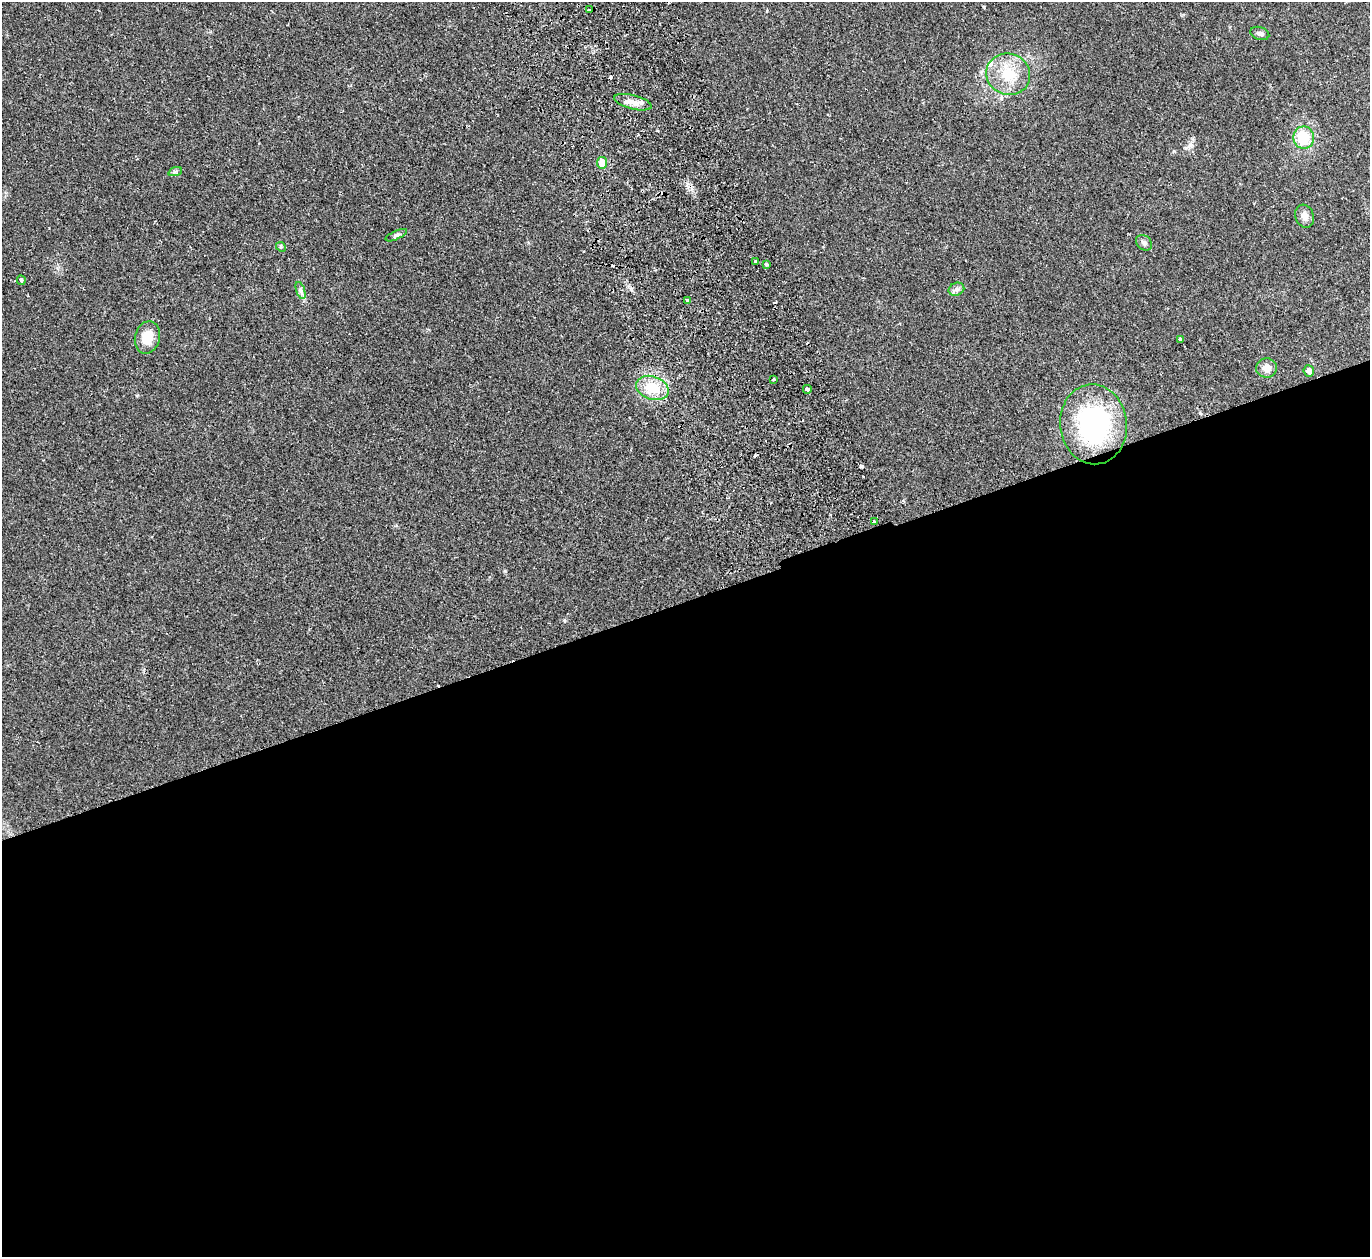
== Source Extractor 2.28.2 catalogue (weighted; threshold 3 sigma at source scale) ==
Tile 15 of 4 x 4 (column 3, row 4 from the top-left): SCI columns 2790-4157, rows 183-1437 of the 5582 x 5510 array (HDU 1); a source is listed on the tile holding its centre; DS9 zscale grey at full resolution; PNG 1372 x 1259 px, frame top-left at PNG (2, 2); each listed source drawn as its Kron ellipse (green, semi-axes under 4 px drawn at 4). Shown black and unused: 52% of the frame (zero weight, under 2 of 3 exposures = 3% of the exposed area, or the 3 px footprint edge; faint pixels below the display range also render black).
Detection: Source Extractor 2.28.2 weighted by HDU 2 'WHT'; one run over the whole footprint, this tile lists its part. Background 0.0176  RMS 0.004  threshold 0.018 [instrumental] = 3 sigma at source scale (4.5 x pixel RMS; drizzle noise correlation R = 1.50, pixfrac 1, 0.05/0.05 arcsec/px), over >= 5 px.
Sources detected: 34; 7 cosmic-ray / hot-pixel residue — neither listed nor drawn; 1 inside a brighter listed object's ellipse — not listed separately; the other 26 listed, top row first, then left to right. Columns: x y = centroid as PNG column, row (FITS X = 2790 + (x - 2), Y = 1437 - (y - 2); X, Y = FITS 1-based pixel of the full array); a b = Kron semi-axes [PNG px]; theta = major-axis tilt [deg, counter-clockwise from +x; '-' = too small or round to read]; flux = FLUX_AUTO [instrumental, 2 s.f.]
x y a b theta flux
589 10 4 3 - 2.1
1260 33 9 6 -17 1.2
1008 74 22 20 -23 12
633 102 19 7 -14 3.2
1304 138 11 10 - 11
602 163 6 5 - 4.1
175 172 7 4 19 0.68
1305 216 12 9 -71 2.3
396 235 11 4 25 0.85
1144 243 9 7 -42 1.3
281 247 5 4 - 0.55
755 261 3 3 - 0.88
766 264 4 3 - 0.85
21 280 5 3 - 2.2
956 289 8 6 21 1.3
301 290 9 4 -71 0.99
687 300 3 3 - 1.2
147 337 16 12 76 6.7
1180 339 3 3 - 1.1
1267 368 10 9 - 3
1309 371 5 5 - 1.7
773 379 3 3 - 1.5
652 388 16 11 -18 10
807 389 4 3 - 2.1
1094 424 40 33 -83 56
874 522 3 3 - 1.3
Unlisted compact peaks at least as high as the median listed source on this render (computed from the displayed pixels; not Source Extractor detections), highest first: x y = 505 571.